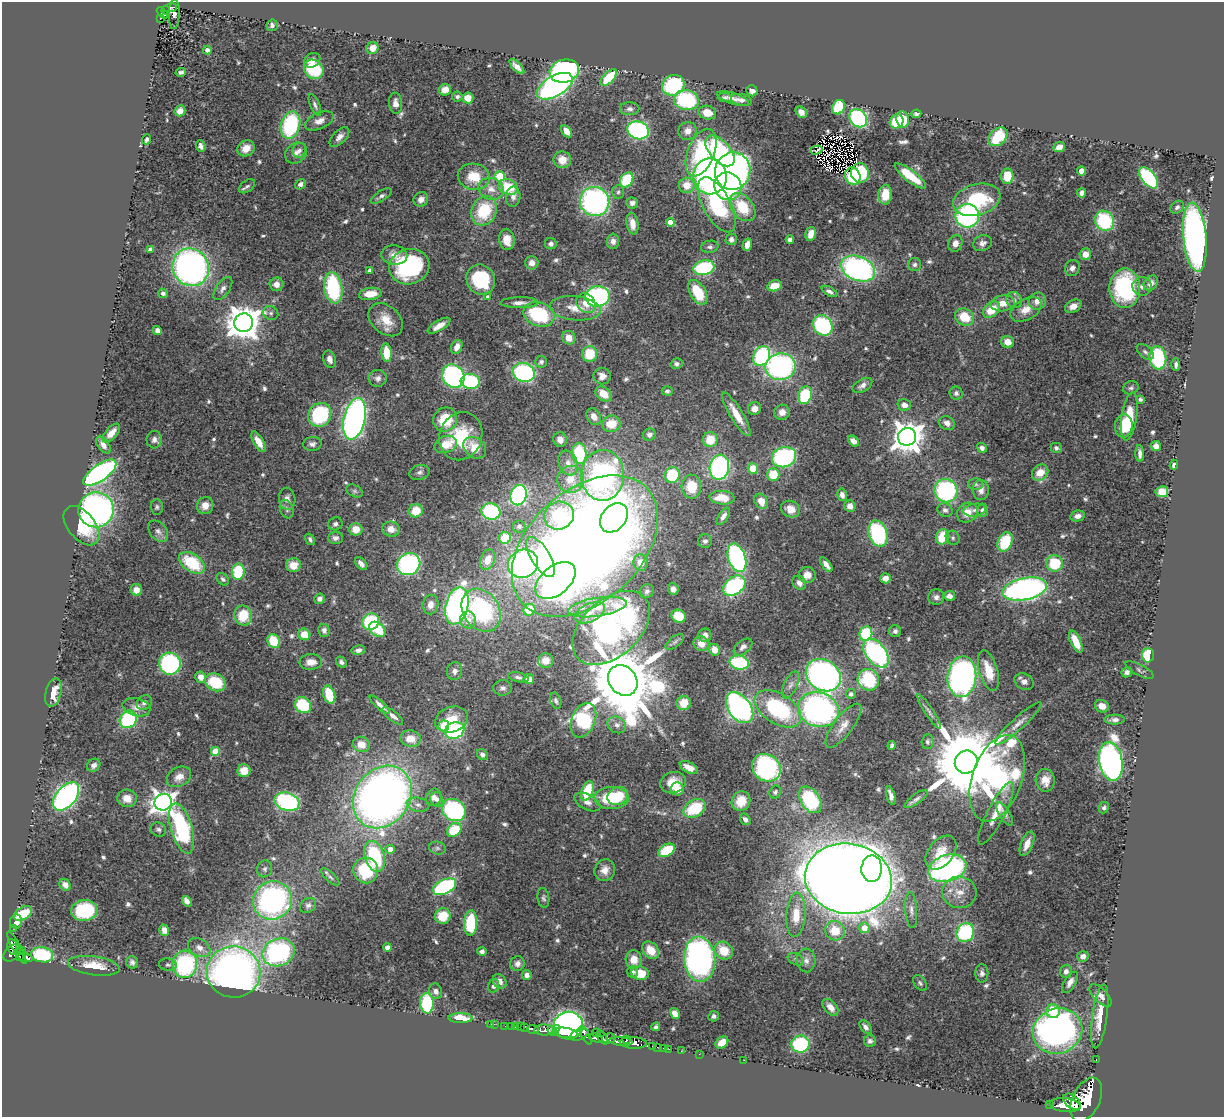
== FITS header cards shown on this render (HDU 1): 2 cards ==
NAXIS1  =                 1222
NAXIS2  =                 1115

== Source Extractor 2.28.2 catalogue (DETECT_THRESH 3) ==
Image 1222 x 1115 px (HDU 1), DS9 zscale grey, 1 PNG px = 1 image px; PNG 1226 x 1119 px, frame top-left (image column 1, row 1115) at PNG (2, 2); each listed source drawn as its Kron ellipse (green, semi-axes under 4 px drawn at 4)
Background 1.11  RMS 0.028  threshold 0.0831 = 3 sigma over >= 5 px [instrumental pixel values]
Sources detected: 614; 3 with non-positive FLUX_AUTO (blend fragments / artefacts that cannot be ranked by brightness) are neither listed nor drawn; of the other 611, the 500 brightest by FLUX_AUTO listed and drawn (111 fainter detections omitted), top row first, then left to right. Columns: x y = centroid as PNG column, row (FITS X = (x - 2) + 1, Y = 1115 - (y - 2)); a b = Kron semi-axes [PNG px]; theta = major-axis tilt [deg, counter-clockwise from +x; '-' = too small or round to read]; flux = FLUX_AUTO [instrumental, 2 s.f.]
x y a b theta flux
170 8 7 4 9 160
166 10 4 3 - 100
162 13 6 4 -45 140
174 14 15 5 87 26
160 18 3 2 - 23
272 25 6 5 - 6.5
372 48 6 6 - 22
207 50 4 4 - 6.8
312 60 8 7 - 13
517 67 9 4 -45 11
314 69 10 9 - 110
564 71 15 11 14 410
181 72 5 3 - 4.5
609 77 10 5 46 72
673 85 11 10 - 160
555 86 20 10 31 510
445 90 6 5 - 15
752 91 6 5 - 7.6
457 97 5 5 - 4.1
725 97 7 4 -2 4.7
468 98 5 5 - 20
733 99 16 5 -18 8.9
686 100 12 10 -9 160
741 100 10 6 -12 6.9
396 103 10 6 -86 11
315 105 12 4 -67 6
838 107 7 6 - 88
630 109 9 6 -1 6.3
180 111 5 5 - 13
801 112 6 5 - 11
707 113 9 6 -15 25
916 114 5 4 - 4.4
858 118 10 8 -48 240
903 120 8 6 -82 41
319 121 15 8 25 14
897 121 7 6 - 76
290 125 14 9 73 190
638 130 11 8 -18 330
566 131 7 4 -56 18
688 131 9 8 - 13
339 137 12 6 46 11
998 137 11 8 42 100
147 139 5 3 - 5.7
201 146 6 4 -69 7
1059 147 6 5 - 15
246 148 9 7 35 24
299 150 7 6 - 5.8
816 150 6 3 16 5.4
720 151 19 10 -47 190
296 153 12 9 40 12
701 153 25 13 69 190
562 160 9 8 - 21
733 171 19 17 71 640
1081 171 4 4 - 27
860 173 9 9 - 110
500 176 5 5 - 110
710 176 18 16 -83 570
853 176 9 7 -68 52
910 176 19 5 -37 56
1007 176 8 6 85 41
474 177 16 13 -11 47
1148 178 12 6 -50 210
627 180 8 6 55 100
300 184 6 4 39 6.9
687 185 8 7 - 29
247 186 9 5 37 5.4
728 186 14 13 - 230
508 187 10 7 -23 64
491 189 13 10 -18 20
618 192 7 6 - 4.5
1082 193 5 4 - 7.9
885 195 10 7 84 34
381 196 12 5 32 5.8
513 197 10 7 88 8.7
421 199 8 7 - 11
977 200 24 15 16 140
595 202 15 14 - 440
632 203 6 5 - 7.9
717 205 30 13 -61 200
742 207 16 10 -52 64
1177 207 7 5 41 4.5
484 211 15 12 63 90
967 216 12 11 - 300
1104 221 10 9 - 130
670 222 4 4 - 19
632 224 11 6 -81 17
811 234 7 5 76 18
1195 237 34 11 -85 910
507 239 10 7 -82 27
731 239 6 5 - 6.2
790 240 4 4 - 7.5
613 241 7 6 - 10
955 243 8 7 - 12
982 243 10 7 23 9.1
551 244 6 5 - 7.2
747 245 6 4 74 15
710 247 9 6 11 5.4
150 249 4 4 - 8.9
1085 254 6 5 - 19
394 255 13 9 -4 16
532 263 7 6 - 11
915 265 6 6 - 5.4
191 267 19 18 - 750
409 267 20 17 15 230
704 268 11 7 13 160
1072 268 8 7 - 9.7
858 269 18 12 -22 470
370 271 4 4 - 9.1
481 280 15 14 - 130
1151 283 8 6 51 12
276 284 7 7 - 11
774 286 7 5 14 34
1142 286 9 9 - 9.8
223 288 13 6 55 10
333 288 16 9 -80 170
1125 288 20 15 89 220
829 291 8 4 -30 6.7
698 292 13 8 -58 68
163 293 5 4 - 5.4
370 294 11 6 8 29
597 296 12 10 6 300
488 297 4 4 - 7.8
1014 300 8 7 - 7.7
1037 301 9 8 - 15
519 303 19 5 1 12
586 303 11 9 -51 21
1003 303 12 8 9 20
1073 306 8 6 29 15
575 308 25 12 -6 33
1026 309 17 10 29 24
991 310 10 7 39 41
271 313 8 6 -31 6.3
539 314 16 12 -20 130
965 317 10 8 -29 48
386 320 19 14 -41 36
244 323 9 9 - 3900
823 325 11 9 -50 210
439 326 13 5 31 17
157 330 4 4 - 8.9
569 338 7 6 - 18
1007 342 6 6 - 20
457 347 7 5 65 13
1145 352 10 6 -41 5.9
386 353 9 5 -85 49
590 354 8 7 - 55
762 356 10 8 62 210
1158 358 12 8 -82 150
330 359 9 6 -75 10
541 362 6 6 - 5
676 364 6 5 - 5.5
1176 365 6 3 -90 5.2
781 367 15 13 10 390
524 372 11 9 -18 290
453 376 12 10 -54 330
602 376 8 8 - 14
378 378 9 8 - 9.5
470 381 9 7 -6 150
862 385 11 6 30 8.8
1131 388 8 6 18 4.8
667 391 5 4 - 4
956 393 6 6 - 6.1
604 394 9 6 -39 29
805 395 9 6 71 110
1140 399 4 4 - 4
904 405 7 5 -15 11
754 409 7 6 - 12
782 412 8 7 - 14
736 414 25 6 -59 36
320 415 12 11 - 160
594 417 9 6 -59 14
1129 417 24 7 81 82
355 419 21 11 77 790
445 419 12 11 - 57
947 423 8 6 -29 11
611 424 9 8 - 38
1124 426 11 9 85 32
111 433 11 5 48 16
649 435 6 6 - 7.1
461 436 24 21 68 94
907 437 9 9 - 3200
154 440 9 7 85 9.1
560 440 7 6 - 14
710 440 7 7 - 41
853 441 6 4 -43 12
258 442 11 5 -60 21
312 444 9 7 2 7.1
446 444 11 8 21 36
103 445 10 5 -52 9.2
1156 446 5 5 - 10
475 448 12 9 -38 39
982 448 5 4 - 7.3
1056 448 6 5 - 4.1
579 453 10 7 -85 130
1140 454 8 3 -87 8.2
784 457 12 10 16 230
568 463 13 9 -69 16
1174 465 4 3 - 13
719 467 12 9 79 330
753 468 5 5 - 43
420 472 10 7 16 7.3
100 473 19 8 35 490
1040 473 9 7 42 29
773 474 6 6 - 60
603 475 25 21 88 570
672 475 8 7 - 85
570 479 13 13 - 33
976 484 7 6 - 4.8
691 487 12 10 -86 49
981 490 10 8 -87 13
354 491 9 5 -27 4.9
946 491 12 11 - 240
1162 492 6 5 - 30
518 495 10 8 71 320
842 495 6 5 - 8.9
722 498 12 6 -4 34
287 499 11 8 -81 11
761 501 8 6 -57 22
205 505 8 8 - 17
850 506 6 5 - 12
157 507 8 6 -87 4.1
287 509 9 6 -71 5.8
790 509 10 8 -27 20
96 510 18 17 - 640
945 510 8 6 -35 7
975 510 11 6 9 8
983 510 7 5 -89 8.1
416 511 7 6 - 43
491 511 9 8 - 180
967 513 11 9 39 23
559 516 15 13 24 130
723 516 10 4 56 9.1
1077 516 7 5 10 9.4
614 518 16 12 50 220
335 524 7 6 - 5.9
82 526 23 13 -50 68
519 526 6 6 - 4.2
356 529 7 6 - 22
391 529 9 7 -7 19
158 531 12 8 -53 9.5
878 533 13 9 -71 170
942 537 8 6 69 48
335 538 7 6 - 6.8
505 538 6 5 - 47
953 538 7 6 - 4.7
310 539 6 4 -57 4.6
705 541 7 7 - 5.8
1005 542 10 7 68 83
585 546 85 56 43 3200
541 557 23 9 -58 120
737 558 15 8 -71 350
488 560 10 7 68 24
192 563 14 9 -34 93
361 563 8 4 -50 9.6
641 563 8 7 - 19
1055 563 8 8 - 76
409 564 12 11 - 340
523 564 15 14 - 440
293 565 7 7 - 24
826 565 8 4 -52 10
238 572 8 6 82 85
807 575 8 8 - 18
885 578 5 5 - 12
223 579 7 5 -47 4.6
555 581 23 14 40 490
799 583 8 6 -53 11
734 586 12 8 38 190
673 589 6 5 - 8.7
1025 589 23 11 11 630
136 590 6 5 - 16
647 591 7 6 - 5.3
949 596 6 5 - 8.9
936 597 8 8 - 7.1
320 599 5 5 - 7.2
431 605 10 8 80 16
457 606 19 11 75 700
597 607 29 9 8 39
481 610 23 18 -56 230
529 610 6 6 - 45
590 613 16 9 26 19
243 615 10 9 - 55
679 616 7 6 - 52
468 620 8 8 - 18
371 622 9 8 - 130
611 628 45 28 42 630
377 629 9 6 -35 69
324 630 6 5 - 6.7
895 631 6 6 - 5.8
304 634 6 5 - 31
866 634 7 6 - 100
705 635 7 6 - 11
274 641 7 6 - 68
675 642 11 5 38 5.2
1076 642 12 5 -65 34
701 644 8 7 - 19
743 647 11 6 40 7.7
358 650 7 5 11 7.5
714 650 6 5 - 18
876 653 16 10 -52 310
1148 655 7 6 - 61
546 660 8 7 - 15
311 662 11 7 1 20
341 662 6 5 - 6.2
739 663 10 7 -12 120
170 664 11 10 - 240
1140 670 16 5 -28 5.5
454 671 9 7 80 8.9
988 671 21 9 -74 43
1127 672 5 5 - 7.8
823 675 18 15 -33 720
201 677 6 5 - 20
518 677 10 4 -12 5.2
962 677 20 14 85 610
529 679 5 5 - 18
623 680 16 13 -51 24000
868 680 11 10 - 110
215 682 11 8 -25 72
1024 682 10 7 -29 11
791 685 14 6 65 11
503 688 9 7 0 6.6
53 693 14 7 77 32
851 694 5 5 - 7.1
329 695 9 5 -73 60
556 700 8 5 -71 5.1
144 703 8 6 43 7.5
684 703 7 7 - 31
303 705 8 7 - 94
380 705 13 4 -42 10
1102 706 7 6 - 19
136 707 14 9 -14 16
740 708 17 11 -54 510
778 709 26 15 -32 220
818 710 20 17 -15 590
929 711 20 4 -56 8.4
393 716 13 5 -39 12
128 719 9 8 - 170
452 719 17 12 20 38
583 720 18 11 67 210
1115 720 10 5 0 8.4
1018 723 30 6 42 17
617 725 10 8 -31 10
444 726 5 5 - 87
843 726 26 9 53 23
455 730 10 8 22 180
411 739 10 8 -12 28
927 742 7 6 - 4.8
361 744 8 7 - 24
892 745 4 3 - 4.7
215 751 4 4 - 52
482 755 6 5 - 6.3
966 762 12 11 - 29000
1111 762 19 11 -80 950
94 765 7 6 - 8.7
689 768 10 5 -27 19
766 768 15 13 -38 340
244 771 6 6 - 31
179 777 13 9 29 17
997 778 45 25 71 510
1045 780 11 9 -86 18
673 783 13 10 18 29
677 789 6 6 - 40
587 791 10 5 70 71
775 792 7 5 65 4.1
891 795 9 4 -75 8.3
66 796 16 10 50 530
618 796 10 9 - 50
382 797 33 27 53 1500
434 797 9 7 68 9.9
127 798 10 8 -11 24
611 798 17 11 -1 96
437 799 7 6 - 7.9
916 799 14 5 36 6.6
810 800 15 9 -56 160
741 801 10 9 - 35
163 802 9 8 - 1500
287 802 13 9 -19 280
587 802 14 7 -26 12
418 805 11 7 -11 9.5
695 808 12 8 31 91
1104 808 6 5 - 4.5
454 810 12 10 -34 240
996 813 35 8 63 31
1005 814 13 5 -58 7
745 819 6 5 - 8
182 828 26 10 -73 230
158 830 8 6 -26 5.5
454 830 8 6 40 78
1027 844 13 6 67 18
437 848 8 6 -15 5.6
390 849 4 4 - 15
667 850 9 5 31 66
941 853 19 12 51 35
375 856 16 9 -73 150
947 868 19 13 16 410
265 869 8 7 - 5.9
872 869 13 10 87 270
366 870 13 12 - 89
605 870 11 10 - 16
330 877 12 4 -44 5
848 879 44 35 -9 6400
65 885 6 5 - 11
445 887 12 7 25 260
959 892 17 15 -4 35
543 898 10 5 -81 5
272 900 20 19 - 450
187 901 6 4 -58 12
308 905 8 7 - 6.1
84 910 13 10 6 130
911 910 18 6 -86 11
23 913 10 6 29 56
796 915 22 9 86 39
443 916 8 7 - 51
16 921 7 6 - 15
471 923 13 6 87 130
13 928 2 2 - 8
864 928 5 5 - 24
164 930 5 5 - 13
835 931 10 9 - 42
965 932 10 8 58 170
12 947 8 4 -84 260
387 947 4 4 - 18
17 948 18 3 -61 240
199 948 12 8 -31 13
22 950 2 2 - 18
651 950 10 7 -51 33
482 951 4 4 - 7.4
724 951 10 8 -40 42
278 952 16 13 23 320
12 953 10 6 44 960
42 955 11 7 -7 120
1083 956 6 5 - 11
19 957 3 3 - 180
25 958 7 3 -12 230
634 959 9 8 - 24
700 959 22 15 -85 620
796 959 8 5 -27 5.4
806 960 12 9 -87 13
132 962 6 6 - 5.7
517 963 7 7 - 9.3
185 964 13 12 - 210
168 965 9 6 -8 4.9
94 966 26 9 -8 39
1066 971 6 6 - 7.7
234 972 27 25 -10 1100
633 972 6 5 - 4.9
640 973 9 7 -11 36
982 973 9 6 90 6.9
527 975 5 4 - 11
500 981 8 6 -51 9.9
1070 982 12 5 60 9.8
920 983 8 5 -53 4.5
494 986 7 5 73 6.3
436 991 8 6 -72 8.7
1100 995 14 6 -46 13
427 1003 10 6 -86 130
830 1007 10 6 -47 15
1053 1011 7 6 - 48
675 1013 6 4 -60 14
714 1016 5 5 - 5.5
1100 1016 32 7 82 37
461 1018 12 5 -1 40
491 1024 3 2 - 7
494 1024 2 2 - 10
505 1026 2 2 - 11
511 1026 2 2 - 8.1
520 1026 3 2 - 11
568 1026 14 14 - 490
515 1027 3 3 - 52
524 1027 4 3 - 150
656 1027 4 4 - 4.7
866 1027 8 5 -50 6.8
556 1028 2 2 - 260
533 1029 6 3 -19 290
544 1030 10 5 -1 1400
552 1031 5 3 - 620
1058 1031 25 22 23 800
596 1032 2 2 - 9.5
565 1033 13 5 -7 3600
579 1035 9 5 19 790
585 1035 10 4 -62 610
602 1037 8 3 -58 320
596 1038 7 4 -17 760
609 1038 7 5 12 390
626 1040 3 3 - 370
621 1041 11 3 -6 1500
870 1041 6 6 - 5.2
722 1042 7 5 40 25
633 1043 13 6 -4 2000
800 1044 9 8 - 150
652 1047 3 2 - 26
657 1047 2 2 - 20
663 1048 2 2 - 13
669 1049 2 2 - 15
681 1051 2 2 - 16
699 1054 2 2 - 14
744 1060 2 2 - 12
1096 1060 3 2 - 21
1086 1100 23 13 64 7900
1072 1102 10 6 -41 2200
1050 1105 3 3 - 110
1065 1105 15 7 -5 3700
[111 fainter detections neither listed nor drawn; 3 non-positive-flux detections neither listed nor drawn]